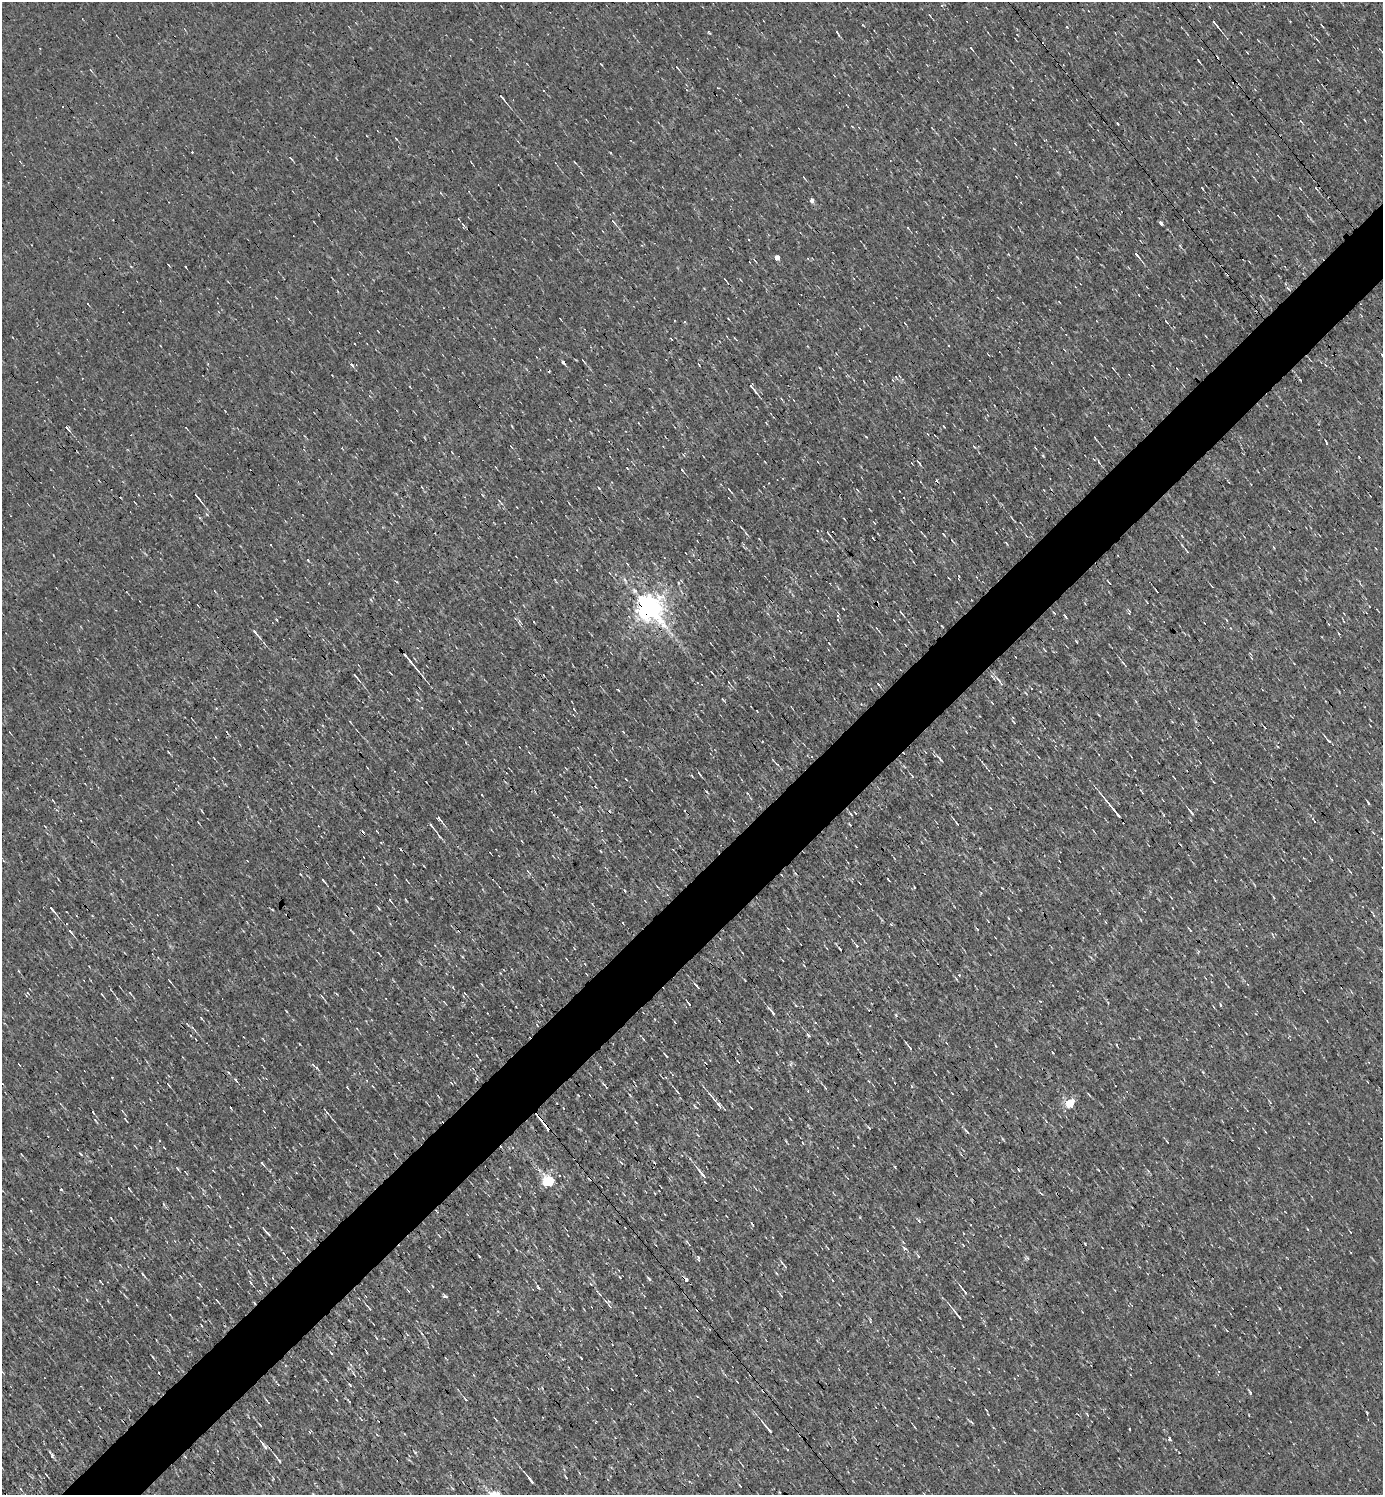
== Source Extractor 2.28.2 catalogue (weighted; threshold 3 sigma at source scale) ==
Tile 7 of 4 x 4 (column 3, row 2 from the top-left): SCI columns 2913-4293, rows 2985-4477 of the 5968 x 5969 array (HDU 1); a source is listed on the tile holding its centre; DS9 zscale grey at full resolution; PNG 1385 x 1497 px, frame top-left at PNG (2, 2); no overlay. Shown black and unused: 5% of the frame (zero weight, under 3 of 4 exposures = <1% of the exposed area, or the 3 px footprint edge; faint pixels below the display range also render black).
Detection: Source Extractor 2.28.2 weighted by HDU 2 'WHT'; one run over the whole footprint, this tile lists its part. Background 0.00165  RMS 0.04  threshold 0.178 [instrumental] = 3 sigma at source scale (4.5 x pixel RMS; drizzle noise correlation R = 1.50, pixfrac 1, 0.05/0.05 arcsec/px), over >= 5 px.
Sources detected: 223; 21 cosmic-ray / hot-pixel residue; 1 long thin detection or spike segment (spike, bleed or trail) — not listed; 3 inside a brighter listed object's ellipse — not listed separately; the other 198 listed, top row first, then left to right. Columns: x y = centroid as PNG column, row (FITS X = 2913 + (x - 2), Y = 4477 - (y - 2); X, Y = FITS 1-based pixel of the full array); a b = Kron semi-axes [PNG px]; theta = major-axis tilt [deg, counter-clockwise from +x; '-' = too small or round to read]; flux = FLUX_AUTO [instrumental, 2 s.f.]
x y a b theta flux
941 5 4 4 - 5.6
1215 23 10 3 -51 14
709 32 5 3 - 4.5
837 33 12 3 -61 7.2
972 49 6 2 -53 4.5
1247 52 4 2 - 2.9
1199 61 4 2 - 3.8
601 64 4 2 - 2.4
677 68 6 2 -51 5.4
502 97 10 3 -49 9.5
63 107 2 2 - 2.9
1118 124 3 2 - 3.6
932 128 3 2 - 2.5
291 158 7 2 -50 4.7
575 162 6 2 -46 3.1
804 178 5 3 - 3.7
1202 188 4 2 - 3.9
1300 188 4 2 - 3.4
812 200 4 4 - 17
613 222 7 3 -42 4.9
1161 223 6 3 -54 7.5
1180 246 8 3 -46 5.3
1008 254 4 2 - 2.6
1136 254 5 3 - 33
777 257 4 4 - 31
1166 321 5 3 - 4.4
671 339 3 2 - 2.3
583 361 8 2 -48 4.4
563 362 3 3 - 30
352 365 6 3 -71 5.4
1113 368 5 2 - 3
1300 380 4 3 - 3.7
753 388 15 3 -50 15
943 426 3 2 - 2.9
68 429 8 3 -47 9.5
928 434 4 2 - 2.5
866 436 4 3 - 3.4
1095 438 4 2 - 2.9
1326 443 5 3 - 4.8
1043 456 5 4 - 3.7
1099 462 7 3 -54 5.7
682 470 4 2 - 4.7
1251 484 3 2 - 2.5
599 488 4 3 - 2.9
730 490 9 2 -49 5.1
198 498 16 3 -51 11
500 502 12 3 -52 6.9
746 534 7 2 -45 5
828 534 8 2 -52 4.5
952 541 7 2 -41 3.7
1186 550 6 2 -60 3.7
627 564 4 3 - 3.6
959 576 4 2 - 3.1
1109 583 5 3 - 4.7
634 591 8 7 - 14
648 606 8 7 - 5300
1129 612 6 3 82 4.6
901 613 7 2 -51 5.9
1054 613 5 3 - 3.6
838 615 5 4 - 5.3
1065 616 6 3 -55 5.2
942 626 3 2 - 3
256 633 15 3 -51 12
1076 641 4 2 - 3.3
829 643 5 2 - 3.1
905 645 3 2 - 2.3
1044 649 6 2 -44 3.1
1016 657 3 2 - 2.4
409 660 30 3 -50 25
1123 663 8 3 -45 5.7
356 676 11 3 -50 11
999 681 15 3 -55 12
879 684 7 2 -54 4.9
723 700 5 3 - 3.7
992 703 5 3 - 3.3
574 709 5 3 - 2.9
1014 722 4 2 - 3.2
1328 741 9 3 -49 12
169 752 7 2 -54 3.8
214 758 4 2 - 2.1
939 758 11 3 -50 8.7
773 760 5 3 - 3.5
699 774 6 2 -56 6.8
52 800 4 3 - 3.3
1369 803 3 3 - 13
1114 810 29 3 -51 51
1191 812 7 2 -51 8.3
851 814 7 3 -42 5.5
439 819 10 4 -50 11
957 823 6 3 -54 5.5
432 826 10 3 -50 12
381 843 4 2 - 2.8
1350 871 6 2 -45 3.2
323 880 5 2 - 6.7
375 884 3 2 - 2.4
914 887 3 2 - 3.1
625 891 4 3 - 3.9
1273 897 5 3 - 3.6
390 900 4 2 - 4.5
645 901 4 3 - 2.5
52 909 12 3 -49 14
272 909 4 3 - 3.3
988 921 3 2 - 2.5
623 923 3 2 - 3.8
1190 929 6 3 -51 3.9
70 932 9 3 -45 8.4
574 948 4 2 - 2.6
1198 951 5 4 - 4.8
742 952 3 2 - 2.1
19 971 5 3 - 3.2
959 975 3 3 - 3
956 978 7 2 -45 4.4
170 981 4 2 - 3.7
697 986 7 3 -50 7.6
28 993 6 3 -52 4
130 993 5 3 - 2.8
102 994 4 2 - 3.1
1220 1005 4 2 - 3.9
796 1006 4 3 - 4
286 1011 5 2 - 2.6
772 1011 12 3 -53 13
201 1018 5 3 - 3.4
655 1019 3 3 - 3.9
675 1022 4 2 - 2.6
192 1027 5 3 - 4.1
809 1036 3 3 - 19
643 1039 6 3 -54 4.6
909 1047 12 2 -52 8.8
665 1055 5 2 - 4.5
317 1068 6 3 -54 5.3
1203 1072 5 3 - 3.7
236 1080 7 3 -56 5.1
169 1085 6 2 -47 3.6
825 1088 4 3 - 3.6
578 1095 3 2 - 2.8
630 1095 5 3 - 3.2
60 1103 4 3 - 2.8
1070 1104 5 5 - 220
719 1105 9 4 -55 19
231 1108 3 2 - 3.7
125 1119 6 2 -50 3.5
790 1119 4 2 - 3.5
636 1122 3 2 - 3.3
546 1126 17 3 -49 80
869 1128 5 3 - 4.2
966 1131 11 2 -45 7.1
1167 1142 4 2 - 2.9
81 1154 5 2 - 3.6
394 1154 4 2 - 2.6
262 1164 7 3 -47 6.6
895 1167 3 2 - 4.6
177 1168 6 3 -53 4.4
296 1172 4 3 - 3
702 1174 19 4 -51 22
549 1181 6 5 - 470
61 1189 3 3 - 16
129 1189 7 3 -50 4.4
655 1193 3 2 - 3.7
264 1229 11 4 -45 8.4
1350 1232 4 2 - 2.1
963 1245 4 3 - 3
905 1249 3 3 - 62
918 1256 5 3 - 3.6
698 1257 6 3 -71 4.9
1027 1258 7 4 -24 5.4
784 1265 12 2 -50 7.8
143 1274 9 2 -54 6
620 1277 5 3 - 3.6
649 1279 7 3 -48 6.5
686 1279 4 3 - 61
100 1281 4 3 - 2.6
250 1282 7 4 -51 6.5
432 1286 4 2 - 2.8
538 1287 5 3 - 6
964 1291 15 3 -51 14
781 1295 8 2 -54 4.8
217 1300 6 2 -54 4.3
254 1303 4 3 - 3.9
610 1306 9 4 -47 8.8
369 1308 6 2 -48 5.2
957 1315 18 3 -50 16
331 1354 3 3 - 19
153 1357 5 3 - 3.2
350 1385 5 3 - 4.1
465 1399 6 3 -50 5.1
1367 1412 6 2 -68 3.9
1087 1414 6 3 -52 3.8
260 1425 4 2 - 3.3
768 1428 18 3 -50 19
1130 1429 3 2 - 2.9
309 1432 5 3 - 3.5
263 1444 10 4 -50 10
788 1450 3 3 - 12
52 1456 7 3 -82 6.2
278 1460 12 3 -51 9.6
46 1475 5 2 - 4.5
531 1480 8 2 -52 14
740 1485 3 2 - 3
Overlapping masked pixels (flux is a lower limit): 7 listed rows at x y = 648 606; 1114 810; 719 1105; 546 1126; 698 1257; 686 1279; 254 1303
Unlisted compact peaks at least as high as the median listed source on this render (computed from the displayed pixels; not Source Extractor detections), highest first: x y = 445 1296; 1169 1438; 1250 1392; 896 1015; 689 1004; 308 560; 618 690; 1067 27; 300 1044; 276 620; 379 908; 93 1112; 857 946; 912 1086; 678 583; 396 139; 891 924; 1003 1139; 919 463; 440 837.